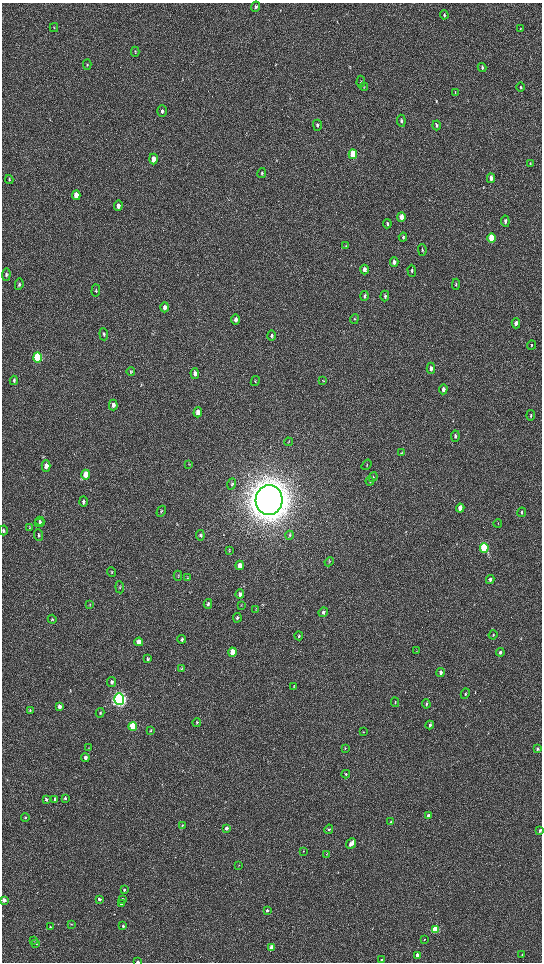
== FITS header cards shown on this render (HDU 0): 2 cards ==
NAXIS1  =                 1080 / length of data axis 1
NAXIS2  =                 1920 / length of data axis 2

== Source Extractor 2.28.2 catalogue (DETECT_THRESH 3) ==
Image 1080 x 1920 px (HDU 0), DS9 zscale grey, zoomed out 1/2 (1 PNG px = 2 x 2 image px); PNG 544 x 964 px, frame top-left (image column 1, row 1919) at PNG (2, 3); each listed source drawn as its Kron ellipse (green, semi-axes under 4 px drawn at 4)
Background 517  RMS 35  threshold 105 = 3 sigma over >= 5 px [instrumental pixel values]
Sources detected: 161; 3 cannot appear on this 1/2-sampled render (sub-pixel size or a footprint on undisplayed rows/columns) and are neither listed nor drawn; the other 158 listed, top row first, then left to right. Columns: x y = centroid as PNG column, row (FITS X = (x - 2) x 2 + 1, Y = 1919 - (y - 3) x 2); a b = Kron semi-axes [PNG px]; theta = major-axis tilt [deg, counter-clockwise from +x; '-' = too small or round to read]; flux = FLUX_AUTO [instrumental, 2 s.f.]
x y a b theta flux
256 7 5 4 - 1.4e+04
444 15 4 3 - 1.0e+04
54 28 4 3 - 5.0e+03
520 29 4 2 - 3.6e+03
135 52 5 3 - 6.0e+03
87 65 5 3 - 8.1e+03
482 67 4 3 - 1.2e+04
361 82 6 2 88 5.1e+03
364 87 4 2 - 4.2e+03
521 87 5 3 - 7.4e+03
455 92 4 2 - 3.6e+03
162 111 5 4 - 1.6e+04
401 121 6 4 -83 1.4e+04
317 125 5 4 - 1.3e+04
436 125 5 3 - 1.1e+04
353 154 5 3 - 3.8e+05
153 159 5 3 - 6.5e+04
530 164 4 3 - 5.8e+03
262 173 5 4 - 8.3e+03
491 178 5 3 - 4.5e+04
9 179 4 3 - 6.9e+03
76 195 5 3 - 1.1e+05
118 206 5 4 - 3.6e+04
401 217 5 3 - 6.1e+04
505 221 5 3 - 1.8e+04
387 224 4 3 - 9.7e+03
403 237 4 3 - 8.4e+03
491 238 5 3 - 3.0e+05
346 246 3 2 - 4.2e+03
422 250 6 3 -88 6.5e+03
394 262 5 3 - 2.5e+04
364 269 5 3 - 4.1e+04
412 271 6 3 -89 1.1e+04
6 275 6 4 85 1.5e+04
19 284 6 4 79 1.2e+04
456 284 5 3 - 1.0e+04
96 291 6 4 87 1.2e+04
364 296 5 3 - 1.1e+04
385 296 5 3 - 8.6e+03
165 307 5 4 - 3.1e+04
235 319 5 4 - 2.3e+04
354 319 5 3 - 5.3e+03
516 323 5 3 - 3.1e+04
104 334 6 3 -84 1.0e+04
272 336 5 3 - 1.3e+04
532 345 4 2 - 5.3e+03
37 358 5 4 - 9.4e+05
431 368 5 4 - 2.7e+04
131 372 4 4 - 6.2e+03
195 373 5 4 - 3.2e+04
14 380 4 2 - 9.7e+03
323 380 4 3 - 4.7e+03
255 381 5 3 - 6.7e+03
443 389 5 3 - 3.2e+04
113 405 5 4 - 3.1e+04
198 412 5 4 - 4.9e+04
531 415 5 3 - 9.0e+03
455 436 5 3 - 1.2e+04
288 442 4 2 - 5.0e+03
402 453 3 2 - 4.2e+03
189 464 3 2 - 3.4e+03
366 465 6 3 54 5.2e+03
46 466 5 4 - 4.4e+04
86 475 5 4 - 1.1e+05
373 477 5 3 - 5.9e+03
370 481 4 3 - 5.2e+03
232 484 5 4 - 1.0e+04
269 500 15 13 86 2.4e+07
83 502 5 4 - 1.3e+04
460 508 4 3 - 6.6e+04
161 511 6 3 59 9.5e+03
522 512 5 3 - 1.2e+04
40 521 4 4 - 9.4e+03
40 523 5 3 - 9.2e+03
498 523 4 1 - 2.8e+03
30 528 4 2 - 4.3e+03
3 530 5 3 - 1.1e+04
38 535 6 4 -85 1.4e+04
200 535 5 4 - 1.0e+04
290 535 4 3 - 6.8e+03
484 548 5 3 - 9.0e+05
229 551 3 3 - 5.1e+03
329 562 5 2 - 5.7e+03
240 565 4 3 - 6.7e+04
111 572 5 3 - 6.5e+03
178 576 5 2 - 5.3e+03
187 578 3 2 - 2.3e+03
490 579 4 3 - 1.7e+04
120 587 6 3 -84 8.9e+03
240 594 5 3 - 2.2e+04
90 604 4 2 - 3.8e+03
208 604 5 4 - 1.1e+04
241 605 3 2 - 3.7e+03
256 610 4 2 - 4.6e+03
323 612 5 4 - 1.6e+04
237 618 5 3 - 1.3e+04
52 619 4 3 - 6.2e+03
493 635 4 3 - 8.0e+03
299 636 4 3 - 8.2e+03
182 639 4 3 - 1.2e+04
139 642 4 3 - 7.7e+04
416 651 3 3 - 4.5e+03
233 652 4 3 - 1.8e+05
500 652 4 3 - 1.9e+04
148 659 4 3 - 9.9e+03
181 668 4 3 - 5.4e+03
441 673 4 3 - 2.3e+04
112 682 5 4 - 1.8e+04
294 686 4 2 - 4.4e+03
465 694 5 3 - 9.6e+03
119 699 6 5 - 3.2e+06
395 702 5 2 - 6.7e+03
426 704 4 3 - 1.4e+04
59 707 4 3 - 3.2e+04
30 711 3 3 - 4.4e+03
100 713 5 3 - 7.7e+03
197 722 4 3 - 9.0e+03
430 725 4 3 - 1.9e+04
133 726 4 3 - 4.5e+05
150 731 4 3 - 5.4e+03
363 732 4 2 - 4.1e+03
89 748 3 2 - 3.5e+03
345 748 4 3 - 5.4e+03
538 749 4 3 - 1.8e+04
85 758 4 3 - 3.2e+04
346 774 4 3 - 7.4e+03
65 798 4 4 - 9.9e+03
46 799 4 3 - 1.4e+04
55 800 4 3 - 2.0e+04
428 816 4 3 - 3.1e+04
25 817 4 3 - 7.5e+03
391 822 4 3 - 1.1e+04
182 825 4 3 - 5.4e+03
226 828 3 3 - 2.7e+04
329 829 5 3 - 7.8e+03
540 830 3 2 - 1.6e+04
351 844 6 3 49 6.1e+04
303 851 3 2 - 3.5e+03
327 854 4 2 - 4.6e+03
239 865 3 2 - 4.0e+03
124 890 3 3 - 7.9e+03
99 899 3 3 - 1.7e+04
122 899 4 3 - 8.4e+03
4 900 3 3 - 5.8e+04
121 904 3 3 - 8.6e+03
267 910 3 3 - 1.8e+04
71 924 3 3 - 5.3e+03
123 926 3 3 - 1.2e+04
50 927 3 3 - 5.6e+03
435 930 3 3 - 5.2e+05
34 940 3 3 - 4.1e+03
424 940 3 2 - 4.5e+03
36 944 4 3 - 8.0e+03
272 947 3 3 - 9.4e+04
522 954 3 2 - 2.8e+03
418 956 3 3 - 1.4e+05
381 960 3 2 - 5.7e+03
138 962 3 2 - 1.4e+04
At the frame edge (FLAGS 8, measured only in part): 3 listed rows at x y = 3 530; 4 900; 138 962
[3 sub-pixel or undisplayed-footprint detections neither listed nor drawn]